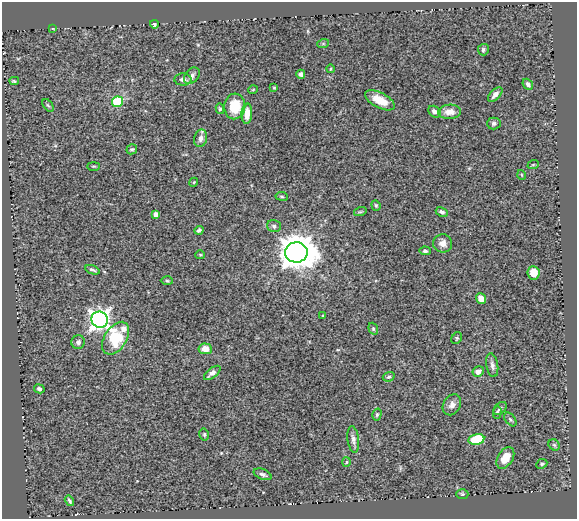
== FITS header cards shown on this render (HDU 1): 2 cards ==
NAXIS1  =                  575
NAXIS2  =                  517

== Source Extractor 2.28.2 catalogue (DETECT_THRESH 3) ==
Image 575 x 517 px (HDU 1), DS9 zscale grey, 1 PNG px = 1 image px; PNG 579 x 521 px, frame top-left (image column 1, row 517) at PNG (2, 2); each listed source drawn as its Kron ellipse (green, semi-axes under 4 px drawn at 4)
Background 0.723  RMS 0.034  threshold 0.103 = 3 sigma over >= 5 px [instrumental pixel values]
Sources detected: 70; all 70 listed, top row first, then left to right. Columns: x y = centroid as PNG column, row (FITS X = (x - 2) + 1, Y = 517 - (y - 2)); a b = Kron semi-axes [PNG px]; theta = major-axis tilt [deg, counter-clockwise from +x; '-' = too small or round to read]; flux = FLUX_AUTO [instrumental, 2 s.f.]
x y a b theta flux
154 24 4 3 - 4.3
53 29 4 2 - 1.5
323 44 6 4 19 2.8
483 50 6 5 - 4.2
330 69 4 2 - 1.6
301 74 4 4 - 6.2
192 76 9 6 47 10
183 79 8 6 -2 10
14 81 5 3 - 3.3
528 84 6 4 -48 6.7
274 88 4 4 - 2.4
253 90 5 3 - 1.8
495 95 9 5 45 11
380 100 16 7 -28 42
117 102 5 5 - 130
48 105 7 4 -52 3.4
235 106 13 10 86 57
220 109 5 4 - 3.5
435 112 7 5 -38 9.6
450 112 11 7 2 18
247 114 10 5 87 29
494 123 7 6 - 5.9
201 138 9 6 76 10
132 149 5 5 - 3.9
533 165 6 3 19 1.9
94 166 6 3 0 2.7
522 175 5 3 - 2
194 182 4 3 - 2.2
282 196 6 3 -9 2.5
376 205 5 4 - 3.4
360 212 6 4 18 2.9
442 212 6 4 -27 5.7
156 214 4 4 - 10
274 226 7 6 - 6.4
199 230 5 3 - 4.9
443 243 9 9 - 15
425 251 6 4 -5 5
296 252 11 10 - 4700
200 255 5 4 - 2.5
92 270 7 4 -20 4.9
534 273 6 6 - 25
167 281 6 4 -2 3.2
481 298 5 4 - 23
323 316 3 3 - 2.3
100 320 8 8 - 1200
373 329 6 4 -69 3.4
116 338 18 11 57 120
457 338 6 5 - 3.5
78 342 7 6 - 7.3
205 349 6 5 - 25
492 365 12 6 -80 8.2
478 371 6 5 - 13
212 373 10 4 39 10
389 377 6 4 19 4.3
39 389 5 4 - 5.4
452 405 11 8 58 12
500 408 8 5 41 4.8
497 413 6 4 87 3.7
377 414 6 4 75 3.4
510 419 8 4 -52 4.1
204 434 6 4 -77 3.5
353 439 13 5 -82 9.2
476 439 8 5 10 75
554 445 6 5 - 4.1
505 458 12 7 57 28
347 462 5 3 - 2.4
542 464 6 4 24 4.2
263 474 9 5 -21 6.6
462 494 6 5 - 3.6
69 501 6 3 -58 4.3